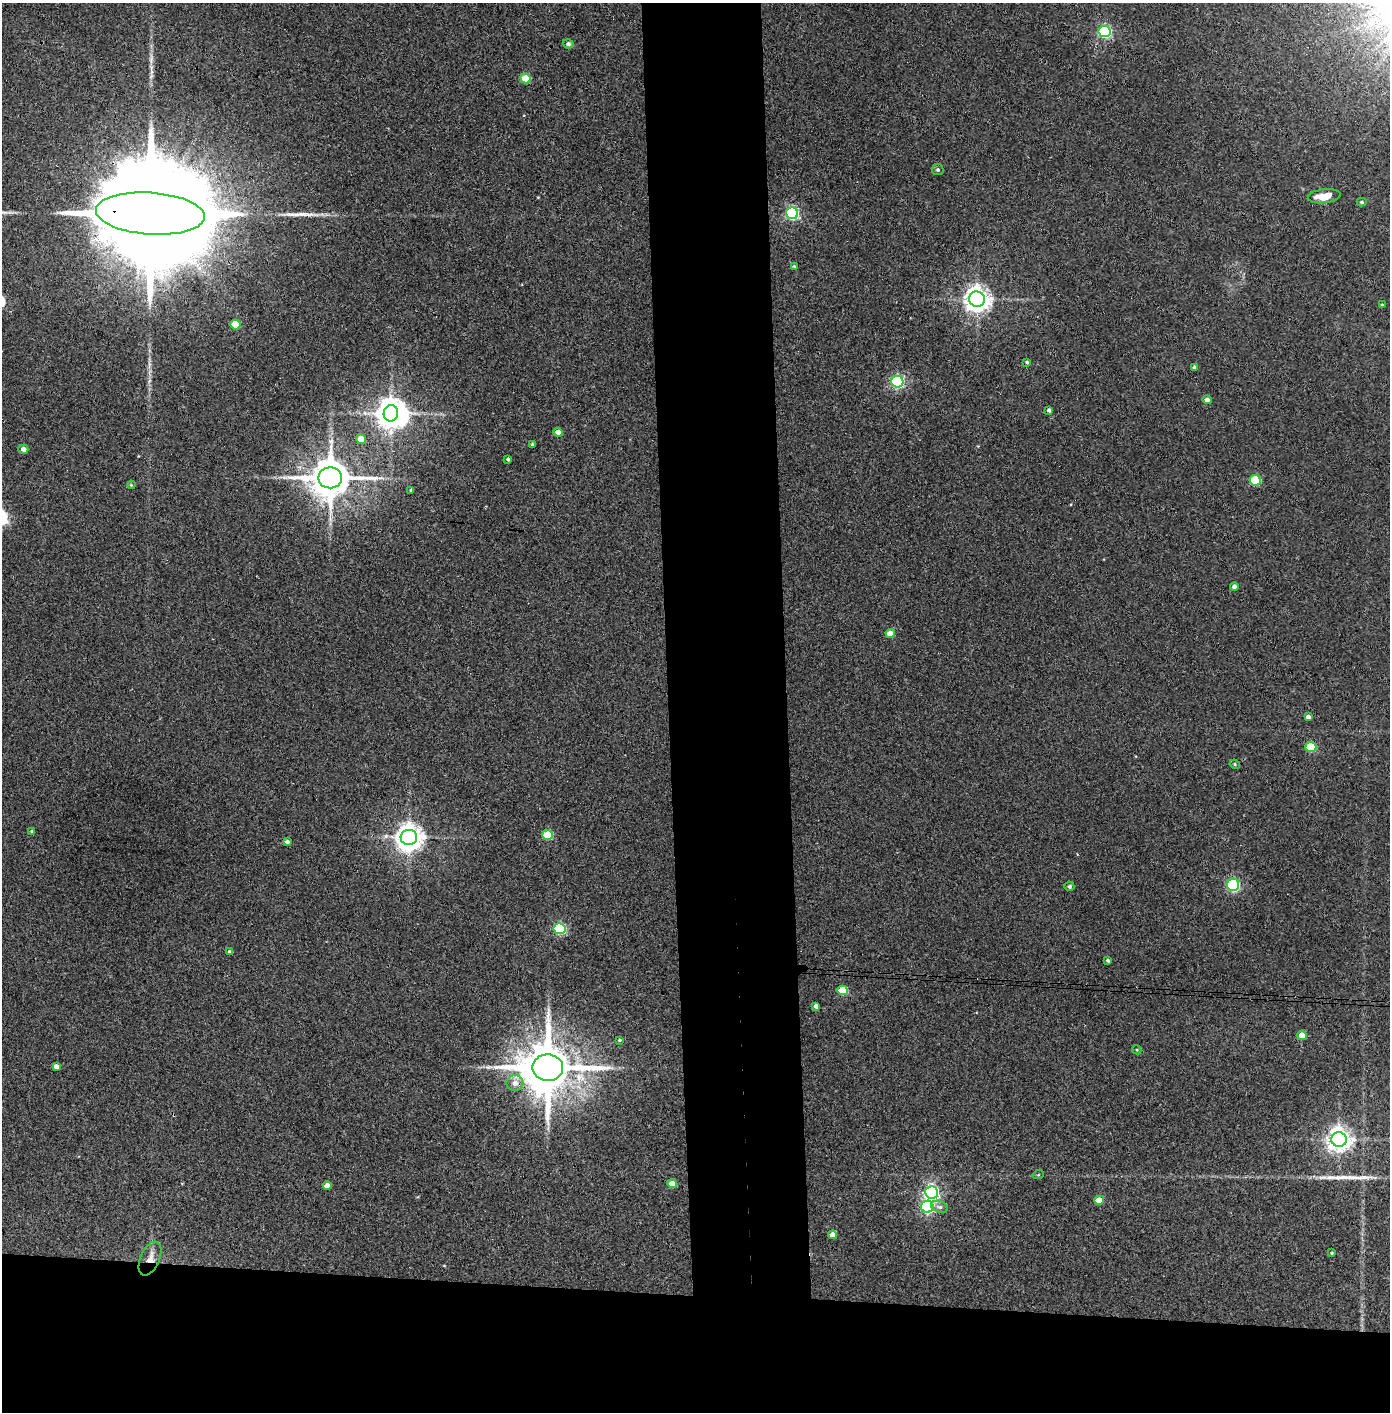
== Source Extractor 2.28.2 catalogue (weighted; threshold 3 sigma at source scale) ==
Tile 8 of 3 x 3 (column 2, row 3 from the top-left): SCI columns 1469-2856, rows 5-1414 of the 4323 x 4241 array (HDU 1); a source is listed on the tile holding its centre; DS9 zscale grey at full resolution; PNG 1392 x 1414 px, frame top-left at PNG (2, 3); each listed source drawn as its Kron ellipse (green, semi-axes under 4 px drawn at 4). Shown black and unused: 16% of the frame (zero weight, under 3 of 4 exposures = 6% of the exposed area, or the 3 px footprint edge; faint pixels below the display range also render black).
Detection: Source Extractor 2.28.2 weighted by HDU 2 'WHT'; one run over the whole footprint, this tile lists its part. Background 0.0737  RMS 0.0056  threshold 0.0252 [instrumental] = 3 sigma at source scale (4.5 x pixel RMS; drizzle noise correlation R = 1.50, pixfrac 1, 0.05/0.05 arcsec/px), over >= 5 px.
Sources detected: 64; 2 inside a brighter object's white glare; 2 long thin detections or spike segments (spike, bleed or trail) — neither listed nor drawn; the other 60 listed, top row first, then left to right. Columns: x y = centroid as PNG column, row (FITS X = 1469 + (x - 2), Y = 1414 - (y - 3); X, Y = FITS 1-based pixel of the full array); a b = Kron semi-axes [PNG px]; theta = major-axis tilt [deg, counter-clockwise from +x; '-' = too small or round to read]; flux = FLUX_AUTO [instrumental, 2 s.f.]
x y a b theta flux
1105 31 6 5 - 89
568 44 5 4 - 1.4
525 78 5 4 - 15
938 170 6 5 - 1.1
1324 196 16 7 7 9.4
1362 202 5 4 - 0.84
792 213 6 6 - 93
150 214 54 21 -4 33000
794 266 4 4 - 0.66
977 299 8 7 - 560
1382 305 4 3 - 0.66
235 324 5 5 - 16
1027 362 4 4 - 0.75
1194 367 4 4 - 1.4
897 382 6 6 - 100
1207 400 4 4 - 2.4
1049 410 4 4 - 1.6
391 413 8 7 - 860
558 432 5 4 - 4.1
361 439 5 5 - 7
532 444 4 3 - 0.82
23 449 5 4 - 3.1
508 459 4 3 - 1.1
330 478 12 10 0 2000
1255 480 5 5 - 31
131 485 4 3 - 0.58
411 490 3 3 - 0.7
1234 587 4 4 - 2
890 633 5 4 - 8.7
1308 717 4 4 - 2.3
1311 747 5 5 - 29
1235 764 5 4 - 0.85
32 831 4 4 - 0.87
548 835 5 5 - 25
409 837 8 7 - 620
287 842 4 4 - 1.6
1233 885 6 6 - 80
1069 886 5 5 - 1.1
560 929 6 5 - 56
229 952 4 4 - 1.2
1108 960 4 3 - 1.1
843 990 5 5 - 25
816 1006 4 4 - 2.1
1302 1035 5 4 - 6.4
619 1040 3 3 - 0.77
1137 1050 5 3 - 0.51
56 1066 4 4 - 2.9
548 1068 15 13 -1 3600
515 1083 8 8 - 4
1339 1139 7 7 - 480
1038 1175 6 3 18 0.56
672 1184 5 4 - 7
327 1186 4 4 - 4.2
931 1192 6 6 - 140
1099 1200 5 4 - 10
927 1207 6 6 - 93
940 1207 9 5 -17 1.8
833 1235 4 4 - 5.3
1332 1253 4 4 - 0.55
150 1258 18 9 66 5.9
Overlapping masked pixels (flux is a lower limit): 2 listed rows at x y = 150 214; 150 1258
Isophote crosses this tile's border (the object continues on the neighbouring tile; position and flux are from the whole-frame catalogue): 1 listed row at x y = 150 214